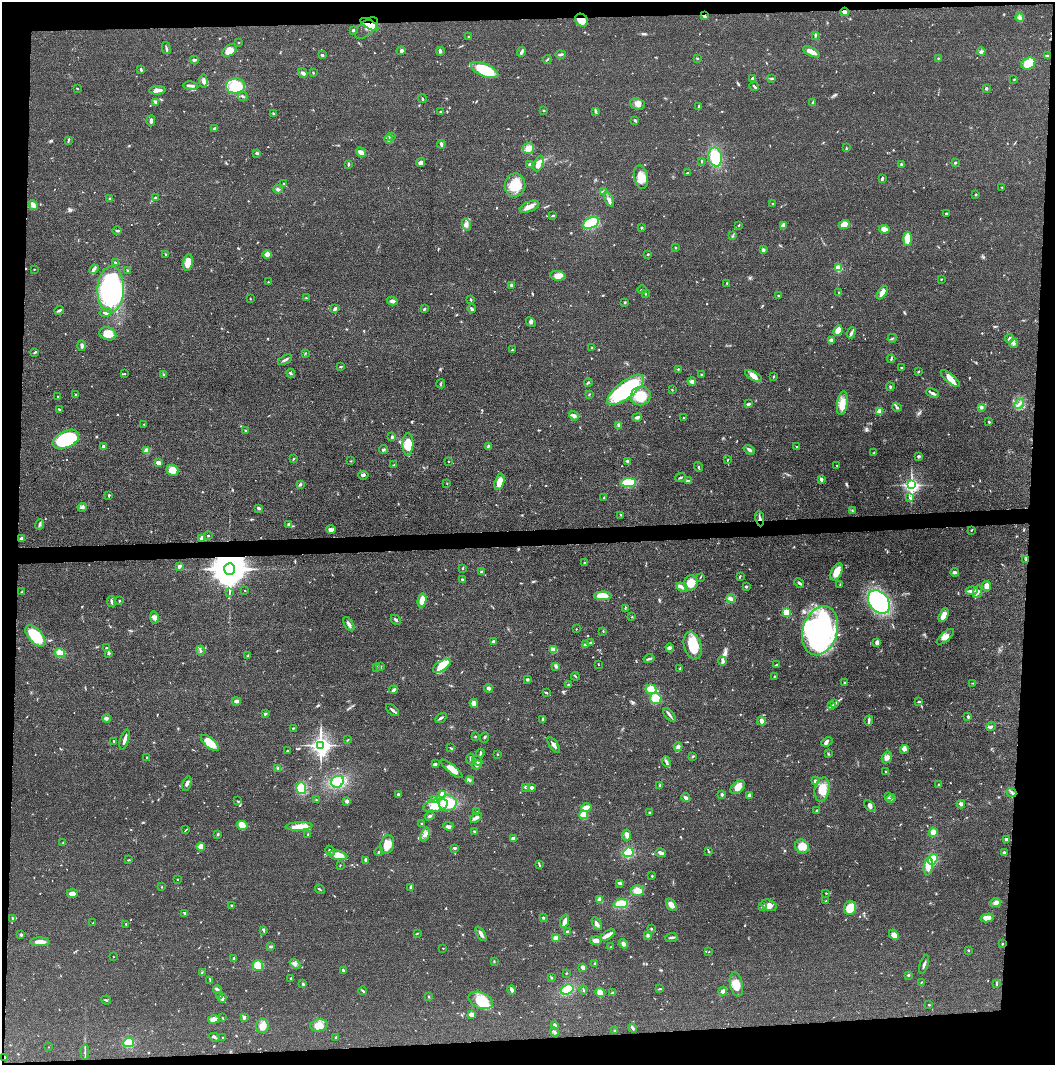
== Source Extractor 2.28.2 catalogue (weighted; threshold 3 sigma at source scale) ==
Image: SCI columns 13-4222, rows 7-4257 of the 4235 x 4264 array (HDU 1 of 3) = the unmasked area's bounding box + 8 px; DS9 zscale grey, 4 x 4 block average (1 PNG px = mean of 4 x 4 image px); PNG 1057 x 1067 px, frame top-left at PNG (2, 2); each listed source drawn as its Kron ellipse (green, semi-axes under 4 px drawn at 4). Shown black and unused: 9% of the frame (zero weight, under 3 of 4 exposures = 1% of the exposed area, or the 3 px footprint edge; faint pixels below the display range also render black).
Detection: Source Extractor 2.28.2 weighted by HDU 2 'WHT'. Background 0.0475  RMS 0.0051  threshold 0.023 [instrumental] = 3 sigma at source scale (4.5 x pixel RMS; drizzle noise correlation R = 1.50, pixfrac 1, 0.05/0.05 arcsec/px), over >= 5 px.
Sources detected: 778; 1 too faint to see at this stretch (4 x 4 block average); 3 inside a brighter object's white glare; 2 cosmic-ray / hot-pixel residue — neither listed nor drawn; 9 coinciding with a brighter row at this scale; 41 inside a brighter listed object's ellipse — not listed separately; of the other 722, all 500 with FLUX_AUTO >= 1.67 (the completeness limit of this list) listed and drawn (222 fainter detections not listed), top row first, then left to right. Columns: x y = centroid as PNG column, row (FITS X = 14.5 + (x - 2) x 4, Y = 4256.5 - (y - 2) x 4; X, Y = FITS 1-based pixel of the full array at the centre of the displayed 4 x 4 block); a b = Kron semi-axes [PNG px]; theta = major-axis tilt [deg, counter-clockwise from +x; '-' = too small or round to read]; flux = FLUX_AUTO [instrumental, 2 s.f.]
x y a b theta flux
844 12 4 3 - 12
704 16 3 2 - 5.6
1020 18 4 4 - 8.8
582 20 7 5 -43 33
369 24 10 4 -31 62
366 28 14 7 42 32
353 30 2 2 - 5
815 35 4 2 - 3.9
469 37 3 2 - 3.4
239 43 2 2 - 2
166 48 6 2 -77 5.3
229 51 8 5 36 28
401 51 4 3 - 5.2
440 51 4 3 - 5.5
981 51 4 2 - 4.8
522 52 5 3 - 9.2
811 52 9 3 -26 24
560 54 5 2 - 5.9
322 55 3 2 - 3.6
1047 56 4 2 - 3.8
938 58 2 2 - 1.8
547 59 4 2 - 3.3
697 59 3 2 - 2.6
194 60 4 3 - 4.6
1028 63 7 6 - 71
141 70 3 2 - 5.4
485 70 14 6 -23 140
303 73 5 3 - 7.3
313 73 2 2 - 2.5
753 79 4 3 - 7.9
772 79 4 2 - 2.9
1014 79 3 2 - 2.1
203 81 6 3 -84 9.8
191 86 7 2 -6 8.2
236 86 9 7 1 80
754 86 5 2 - 3.7
77 88 2 2 - 2.7
986 88 3 2 - 4.9
157 90 8 4 3 14
242 96 5 2 - 3.7
422 99 4 2 - 2.9
155 102 4 3 - 6.3
813 103 3 2 - 5.9
637 104 8 5 -20 21
699 107 4 2 - 4.8
544 111 2 2 - 1.7
595 111 2 2 - 2.2
441 112 3 2 - 3.6
273 114 2 2 - 2.7
635 120 3 2 - 3.5
151 121 5 2 - 9.8
215 129 3 2 - 8.8
392 137 2 2 - 2
389 139 5 3 - 8.7
68 140 4 2 - 3.3
441 144 4 2 - 7.4
528 148 6 5 - 26
846 148 2 2 - 1.8
361 152 5 3 - 19
257 153 2 2 - 11
715 157 9 6 -79 94
702 161 4 2 - 2.6
421 162 4 3 - 11
955 163 3 2 - 3.1
348 164 4 2 - 3.8
530 164 2 2 - 8.7
539 164 8 4 67 27
901 164 3 2 - 4.4
687 173 3 2 - 3.2
641 177 11 7 -79 35
882 178 4 2 - 6.8
284 184 2 2 - 2
515 185 12 10 78 62
1002 187 2 2 - 1.8
278 189 4 3 - 6.7
603 192 3 3 - 7.3
976 194 2 2 - 3.2
155 198 2 2 - 2.2
110 199 4 2 - 1.9
609 199 7 3 -65 12
772 203 2 2 - 1.8
33 205 5 3 - 17
529 207 10 5 22 19
946 213 3 2 - 2.7
553 216 3 2 - 3.6
591 223 8 5 25 140
466 224 6 3 -73 8.9
844 224 6 4 22 26
739 225 3 2 - 2.1
783 225 4 2 - 15
641 228 2 2 - 2.7
884 229 5 3 - 23
117 230 5 2 - 5
733 236 3 2 - 2.8
907 239 7 4 -90 59
675 248 2 2 - 1.7
763 250 3 3 - 7
166 254 2 2 - 3.8
648 254 2 2 - 4.1
267 255 4 3 - 18
115 262 3 2 - 2
188 262 8 5 81 43
838 268 2 2 - 71
34 269 2 2 - 1.9
94 269 5 3 - 6.2
128 271 3 2 - 3.7
558 276 8 4 -8 24
941 279 2 2 - 1.9
268 282 2 2 - 2.6
727 283 3 2 - 2.8
511 285 2 2 - 7.1
111 289 23 13 88 450
642 290 4 2 - 3.5
839 292 2 2 - 1.7
645 293 3 2 - 2.7
882 293 7 3 56 16
778 295 2 2 - 4.4
250 298 2 2 - 1.8
306 298 2 2 - 3
471 300 2 2 - 3.5
392 301 5 3 - 9.7
625 302 3 2 - 2.6
335 309 4 2 - 11
424 309 3 2 - 4.6
472 309 4 2 - 5.4
59 310 5 2 - 6.2
106 312 6 3 13 8.6
531 322 5 3 - 5.6
838 330 5 4 - 37
851 333 6 2 68 7
108 334 8 6 -17 34
892 338 5 2 - 2.8
1010 338 4 3 - 8.7
831 340 3 3 - 14
1014 343 5 2 - 5
82 346 5 3 - 6.3
592 348 2 2 - 1.8
512 350 2 2 - 3.5
35 352 4 2 - 3.3
305 353 3 2 - 2.1
891 359 4 2 - 3
285 360 8 2 27 6.9
341 366 3 2 - 2.3
901 368 3 2 - 3.8
678 369 2 2 - 2.4
918 372 2 2 - 3.1
290 373 4 2 - 4.1
124 374 4 2 - 2.4
164 374 3 2 - 3.1
702 375 3 2 - 3.7
753 376 9 3 -30 25
774 377 3 2 - 2.6
950 379 12 4 -40 25
692 381 4 3 - 9.4
588 382 4 2 - 3.3
441 384 4 2 - 3.6
890 387 4 2 - 3.2
625 390 22 8 38 280
672 390 2 2 - 1.8
933 393 7 3 -25 7.9
589 394 2 2 - 2
76 395 3 2 - 3.4
641 396 10 9 - 98
58 397 2 2 - 2.2
842 403 12 5 81 49
748 404 4 2 - 5.7
1019 404 5 3 - 7.2
897 407 5 2 - 4.6
981 407 3 3 - 7
59 409 3 2 - 2.3
879 411 2 2 - 32
574 416 5 3 - 9.6
637 417 5 3 - 6.9
683 418 2 2 - 1.7
989 422 3 2 - 2.7
144 424 2 2 - 2.4
619 425 4 3 - 9.6
245 430 2 2 - 2.4
392 437 2 2 - 7.1
66 439 14 8 26 260
408 444 11 5 88 69
488 446 4 2 - 3.7
797 446 2 2 - 2
104 447 4 3 - 7.9
383 450 4 3 - 4.7
749 450 6 3 -35 7.9
147 451 2 2 - 61
874 453 3 2 - 2.6
919 456 2 2 - 9.5
293 459 4 2 - 2.2
727 460 2 2 - 2.5
351 461 2 2 - 2
448 461 2 2 - 2
628 462 4 2 - 8.7
158 463 3 2 - 18
394 465 3 2 - 1.9
837 465 2 2 - 1.9
698 467 5 2 - 4
173 470 6 5 - 36
363 475 5 2 - 4.7
680 477 5 2 - 4.4
821 479 4 3 - 5.4
688 480 3 2 - 3.3
500 482 8 4 74 34
447 483 3 2 - 1.8
628 483 8 4 3 100
300 485 3 3 - 4
912 485 4 3 - 550
109 495 3 2 - 3.2
604 498 3 2 - 2.8
910 498 4 2 - 4.6
82 507 4 3 - 6
259 508 3 2 - 6.4
852 510 2 2 - 2
621 515 2 2 - 2
760 519 8 2 -82 7.8
289 524 3 2 - 8.1
40 525 5 2 - 5.4
331 529 5 3 - 13
971 530 3 2 - 2.7
208 535 2 2 - 2.7
21 538 3 2 - 8.7
202 538 4 2 - 23
1025 560 2 2 - 1.9
585 563 3 2 - 3.9
179 566 4 3 - 6.6
462 568 2 2 - 2.3
229 569 6 5 - 12000
481 572 2 2 - 3.9
836 572 9 5 63 38
955 572 4 3 - 6.2
740 576 3 2 - 2.8
700 577 3 2 - 1.8
462 579 2 2 - 3.5
691 583 7 7 - 39
799 583 5 2 - 5.2
840 584 2 2 - 1.8
987 586 5 4 - 14
682 587 6 3 -28 8.4
746 587 3 2 - 3.4
245 591 2 2 - 1.8
972 591 6 3 4 9.7
22 592 3 2 - 2.7
229 592 3 2 - 2.3
977 592 6 3 73 9.4
603 596 9 4 -1 51
731 598 4 3 - 7.1
422 600 7 3 79 40
119 601 2 2 - 3.1
111 602 5 2 - 6.1
879 602 13 9 -51 420
625 608 3 2 - 2
786 612 4 3 - 41
944 615 7 4 63 27
154 617 6 3 -82 11
632 617 2 2 - 2
396 620 6 2 -46 4.8
349 624 8 2 -59 9.7
576 629 2 2 - 1.9
603 631 2 2 - 1.8
820 631 25 17 72 600
35 636 13 7 -48 120
945 637 10 4 41 18
493 642 2 2 - 8.9
877 642 4 3 - 11
590 643 3 2 - 3.3
586 645 4 2 - 3
693 645 14 8 -73 93
107 648 3 2 - 4
670 648 4 3 - 5.1
553 650 4 3 - 34
200 651 5 2 - 3.7
60 653 5 4 - 29
109 653 4 2 - 7.4
248 656 4 2 - 2.9
649 659 5 2 - 5.8
722 661 5 3 - 6.4
598 664 2 2 - 1.7
776 665 3 2 - 2.2
442 666 10 5 32 27
556 666 4 3 - 7
376 667 3 2 - 3.4
380 667 2 2 - 2.4
680 668 3 2 - 2.9
575 676 4 2 - 2.8
774 676 3 2 - 2.8
527 679 3 2 - 5
844 683 3 2 - 3.7
973 683 4 2 - 2.6
568 685 3 3 - 3.3
488 688 4 3 - 6.7
651 689 5 4 - 44
394 690 4 2 - 7.5
546 693 3 2 - 2.5
656 699 6 5 - 56
236 701 4 3 - 8.5
919 702 4 2 - 2.6
474 703 4 3 - 19
835 704 3 2 - 3.8
832 706 4 2 - 3.3
392 710 8 2 -41 8
265 714 4 2 - 3.6
669 715 8 2 -51 7
968 717 4 2 - 4.3
106 718 4 3 - 6.1
441 718 6 2 31 6.2
542 720 3 2 - 5.6
869 720 5 3 - 5.4
762 721 4 3 - 14
991 727 5 2 - 6.6
294 728 3 2 - 2.3
475 736 2 2 - 2.1
485 738 5 2 - 2.8
125 740 10 2 73 16
348 740 3 2 - 1.9
114 741 2 2 - 3.5
827 742 6 3 23 7.9
210 743 11 5 -40 60
321 745 4 3 - 1900
554 745 9 3 -55 10
678 747 4 3 - 6.6
450 748 4 2 - 2.6
904 750 4 3 - 6.9
288 751 3 2 - 3
480 753 4 2 - 5.5
497 754 2 2 - 2.2
828 754 2 2 - 3.4
693 756 3 2 - 3
147 757 2 2 - 2.2
887 757 6 4 61 13
471 759 5 2 - 5.8
477 761 5 2 - 5.1
666 762 5 3 - 7.2
436 764 3 2 - 3.9
477 765 5 3 - 7.7
278 768 3 2 - 3.6
452 769 13 4 -40 27
886 772 2 2 - 3.4
470 780 4 3 - 4.8
815 781 3 3 - 6.8
337 782 6 5 - 100
187 784 7 3 72 10
938 784 2 2 - 2
660 785 2 2 - 2.7
526 787 4 2 - 5.2
531 787 2 2 - 10
738 787 8 5 42 28
301 788 6 5 - 59
822 789 12 7 79 41
1012 792 5 2 - 4.5
398 794 2 2 - 3.8
443 794 4 4 - 18
722 794 3 2 - 4.7
749 795 4 3 - 7.6
888 796 4 2 - 5.7
686 798 5 2 - 9.4
435 799 2 2 - 2.5
891 799 4 3 - 6
316 800 2 2 - 2
237 801 2 2 - 1.9
347 801 3 3 - 7.6
448 803 9 7 5 64
961 804 4 3 - 6.7
436 805 12 6 13 35
870 806 7 3 -45 8
586 808 5 3 - 24
817 811 3 2 - 4.4
477 812 2 2 - 2.3
650 813 3 2 - 3.1
583 815 4 4 - 25
430 816 5 2 - 4.3
476 818 7 3 30 11
422 824 3 2 - 2.5
242 825 5 4 - 35
299 826 13 4 3 40
448 826 5 2 - 5.4
186 830 4 2 - 2.1
474 831 2 2 - 3.7
933 832 4 3 - 24
218 834 3 2 - 2.9
308 834 2 2 - 2.7
425 835 7 3 69 11
627 835 5 3 - 14
513 838 3 2 - 14
1006 839 3 2 - 7.2
63 843 3 2 - 2.8
387 845 9 7 71 35
802 846 7 6 - 31
201 847 4 3 - 22
454 848 4 3 - 4
330 851 5 2 - 4.4
379 851 4 2 - 5.4
628 852 5 5 - 58
709 852 2 2 - 3.1
661 853 5 3 - 10
1004 853 3 3 - 7.6
338 855 9 4 -11 42
933 859 6 4 54 63
128 860 3 2 - 2.2
365 860 3 2 - 6.1
340 865 2 2 - 1.7
539 865 3 2 - 2.7
928 867 9 4 81 31
652 876 3 2 - 2
178 879 2 2 - 1.7
620 883 3 2 - 6.7
162 887 2 2 - 1.8
411 887 4 3 - 3.7
320 889 5 2 - 3.6
637 891 7 5 -4 28
72 893 5 3 - 20
826 893 2 2 - 1.8
600 900 3 2 - 21
826 901 4 2 - 1.8
621 903 7 4 5 46
996 903 5 4 - 12
671 905 7 4 -56 18
769 905 8 5 -22 20
232 906 3 2 - 3.3
762 907 3 2 - 4.2
850 908 7 6 - 68
185 913 3 2 - 6.1
13 918 3 2 - 4.6
543 918 2 2 - 3.9
987 918 6 3 14 19
565 921 7 3 71 15
93 923 3 2 - 1.8
126 924 3 2 - 2.5
597 924 7 2 -59 9.1
651 929 3 2 - 2.6
264 930 4 2 - 3
567 932 2 2 - 7.8
417 933 3 2 - 2.7
481 934 8 3 -61 10
21 935 2 2 - 14
607 935 8 4 33 13
648 935 3 3 - 5.6
894 935 6 4 -46 21
671 937 6 2 6 5.9
556 938 3 2 - 12
596 941 6 4 -4 14
40 942 9 3 0 26
623 944 5 3 - 7.9
1002 944 3 2 - 2.4
271 946 3 2 - 7.7
611 947 2 2 - 1.7
443 948 2 2 - 1.7
968 950 2 2 - 2.3
709 952 2 2 - 1.8
113 957 2 2 - 2.3
234 959 3 2 - 3.8
494 961 2 2 - 1.9
595 963 2 2 - 4.9
295 964 6 3 -41 8
258 965 5 5 - 59
924 965 10 2 71 8.3
583 967 4 3 - 12
343 970 3 2 - 8.3
202 972 2 2 - 1.7
566 973 2 2 - 2
908 975 2 2 - 6.7
291 978 2 2 - 10
551 978 2 2 - 2.9
210 981 4 2 - 2.7
922 982 3 2 - 2.3
303 984 3 2 - 3.3
736 984 12 6 -78 33
996 984 2 2 - 1.9
217 989 4 3 - 5.4
660 989 3 2 - 2.6
512 990 4 2 - 16
567 990 7 5 20 55
583 990 4 2 - 2.7
363 991 4 2 - 3.7
723 991 4 3 - 15
600 992 5 4 - 33
613 992 4 2 - 4.8
220 995 3 2 - 3.3
428 996 2 2 - 2.9
222 998 4 2 - 5.3
106 1000 5 2 - 3.8
481 1000 13 8 -22 68
929 1005 2 2 - 4.3
472 1014 3 2 - 19
244 1017 3 2 - 6.3
223 1018 3 2 - 2
214 1019 5 4 - 19
319 1025 9 6 7 39
555 1025 4 2 - 5.9
262 1026 7 6 - 24
633 1028 5 2 - 10
615 1030 2 2 - 11
554 1032 4 3 - 5.3
214 1037 5 2 - 4.6
223 1037 2 2 - 3.4
336 1037 3 2 - 2.7
129 1042 5 5 - 30
49 1047 2 2 - 2.2
85 1052 8 2 89 6.3
5 1058 3 2 - 5
Overlapping masked pixels (flux is a lower limit): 7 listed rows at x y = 844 12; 704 16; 582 20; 369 24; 760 519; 229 569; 5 1058
Diffuse or blended objects may show on this block-average render without a row.